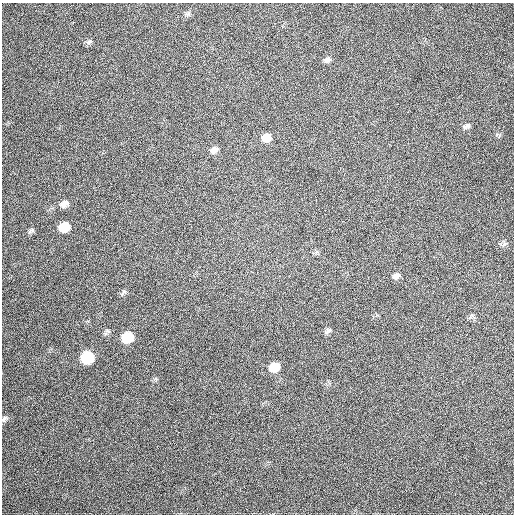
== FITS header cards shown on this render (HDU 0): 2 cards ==
NAXIS1  =                  512
NAXIS2  =                  512

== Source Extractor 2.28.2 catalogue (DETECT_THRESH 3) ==
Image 512 x 512 px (HDU 0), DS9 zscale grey, 1 PNG px = 1 image px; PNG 516 x 516 px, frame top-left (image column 1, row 512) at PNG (2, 3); no overlay
Background 491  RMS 14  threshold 40.7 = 3 sigma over >= 5 px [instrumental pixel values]
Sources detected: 17; all 17 listed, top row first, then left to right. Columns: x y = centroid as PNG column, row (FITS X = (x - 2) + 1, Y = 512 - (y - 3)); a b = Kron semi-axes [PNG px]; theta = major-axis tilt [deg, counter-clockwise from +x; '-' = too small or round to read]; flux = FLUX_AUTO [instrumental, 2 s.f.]
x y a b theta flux
188 14 9 5 33 2400
89 42 8 5 45 2000
327 60 10 6 11 3000
468 125 8 7 - 2900
266 138 10 8 19 11000
214 150 12 8 43 4100
64 204 11 7 29 5400
64 227 9 7 22 24000
504 244 8 4 53 1900
396 276 10 7 31 3600
123 292 11 4 57 2000
107 331 7 5 -22 2100
328 331 11 5 37 2300
127 337 9 8 - 36000
87 357 9 8 - 62000
274 367 9 8 - 17000
5 419 10 6 47 2600
At the frame edge (FLAGS 8, measured only in part): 1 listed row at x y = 5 419